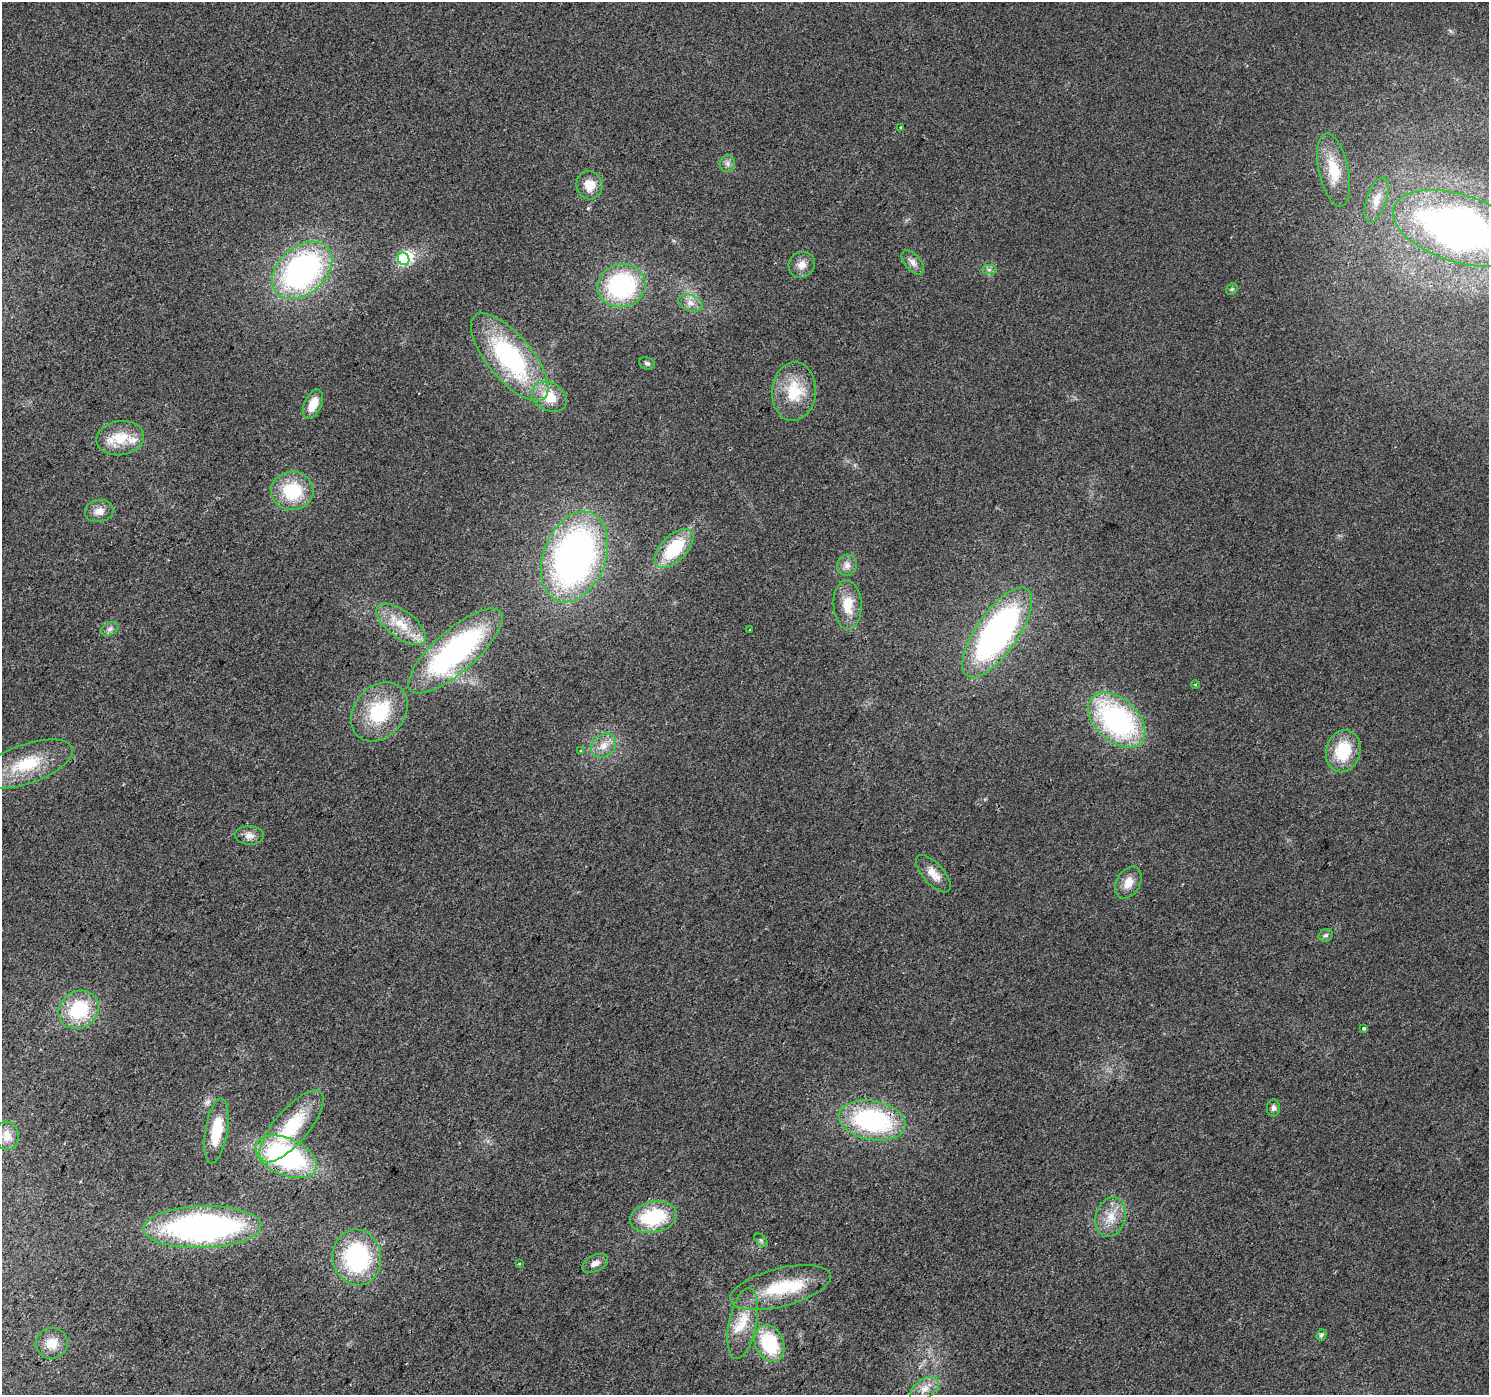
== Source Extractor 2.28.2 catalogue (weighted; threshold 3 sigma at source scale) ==
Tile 7 of 4 x 4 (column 3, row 2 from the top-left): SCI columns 2982-4468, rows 3035-4427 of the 5956 x 6001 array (HDU 1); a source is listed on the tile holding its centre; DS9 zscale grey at full resolution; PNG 1491 x 1397 px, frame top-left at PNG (2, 2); each listed source drawn as its Kron ellipse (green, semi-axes under 4 px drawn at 4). Shown black and unused: <1% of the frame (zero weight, under 2 of 3 exposures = <1% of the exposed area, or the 3 px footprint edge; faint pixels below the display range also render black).
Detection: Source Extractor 2.28.2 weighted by HDU 2 'WHT'; one run over the whole footprint, this tile lists its part. Background 0.0239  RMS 0.0061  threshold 0.0275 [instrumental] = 3 sigma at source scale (4.5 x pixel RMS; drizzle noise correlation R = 1.50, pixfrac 1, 0.0396/0.0396 arcsec/px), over >= 5 px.
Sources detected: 66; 1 inside a brighter object's white glare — neither listed nor drawn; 2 inside a brighter listed object's ellipse — not listed separately; the other 63 listed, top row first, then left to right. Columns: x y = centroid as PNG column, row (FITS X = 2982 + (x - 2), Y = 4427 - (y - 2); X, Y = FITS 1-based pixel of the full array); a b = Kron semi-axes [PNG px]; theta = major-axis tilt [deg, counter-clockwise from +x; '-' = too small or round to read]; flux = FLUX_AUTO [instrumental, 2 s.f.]
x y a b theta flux
901 127 4 3 - 1.1
727 163 8 7 - 2.4
1333 170 37 15 -78 18
589 185 14 13 - 9.8
1377 200 24 10 71 8.2
1459 228 68 34 -18 320
404 259 6 5 - 44
913 262 14 8 -51 3.8
802 265 13 12 - 5.6
302 270 34 23 41 160
989 270 7 4 0 1.5
622 286 24 21 15 79
1232 289 6 5 - 1
690 303 13 8 -21 4.4
510 357 54 22 -50 99
647 363 8 6 -18 1.5
794 391 29 22 85 25
549 397 18 14 -29 15
313 404 15 8 65 11
120 438 24 17 8 18
292 491 21 19 3 31
99 511 14 11 11 5.6
674 548 24 12 46 34
574 557 47 31 69 260
847 565 11 9 68 4
848 605 25 14 -87 14
401 624 29 13 -37 17
110 629 9 6 26 2.1
750 630 3 2 - 0.64
997 633 53 21 55 200
455 651 60 21 41 130
1195 685 4 3 - 0.66
379 712 32 25 50 41
1117 720 33 21 -42 120
604 746 14 11 42 6.8
581 750 4 3 - 1.2
1343 751 21 17 74 26
27 764 49 19 19 32
249 835 14 9 -3 4.3
933 874 23 10 -48 7.1
1128 882 17 11 60 7.9
1326 935 7 6 - 1.5
79 1010 21 18 33 37
1364 1029 3 3 - 1.3
1273 1108 8 6 84 2.1
872 1120 34 19 -10 92
292 1126 45 17 49 43
216 1131 33 11 81 21
7 1136 14 11 -86 6.3
286 1157 32 18 -23 110
653 1217 24 15 11 40
1111 1217 20 15 72 12
202 1227 59 21 2 190
761 1240 8 4 -44 1.2
357 1257 28 24 -81 74
595 1263 14 8 27 3.8
519 1264 3 3 - 1.4
780 1287 52 19 14 35
743 1323 36 14 79 17
1321 1335 6 5 - 1.4
52 1343 16 15 - 9.4
769 1344 19 14 -67 40
925 1389 17 9 36 6
Overlapping masked pixels (flux is a lower limit): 2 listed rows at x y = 872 1120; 286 1157
Isophote crosses this tile's border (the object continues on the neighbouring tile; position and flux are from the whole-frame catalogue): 1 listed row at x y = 1459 228